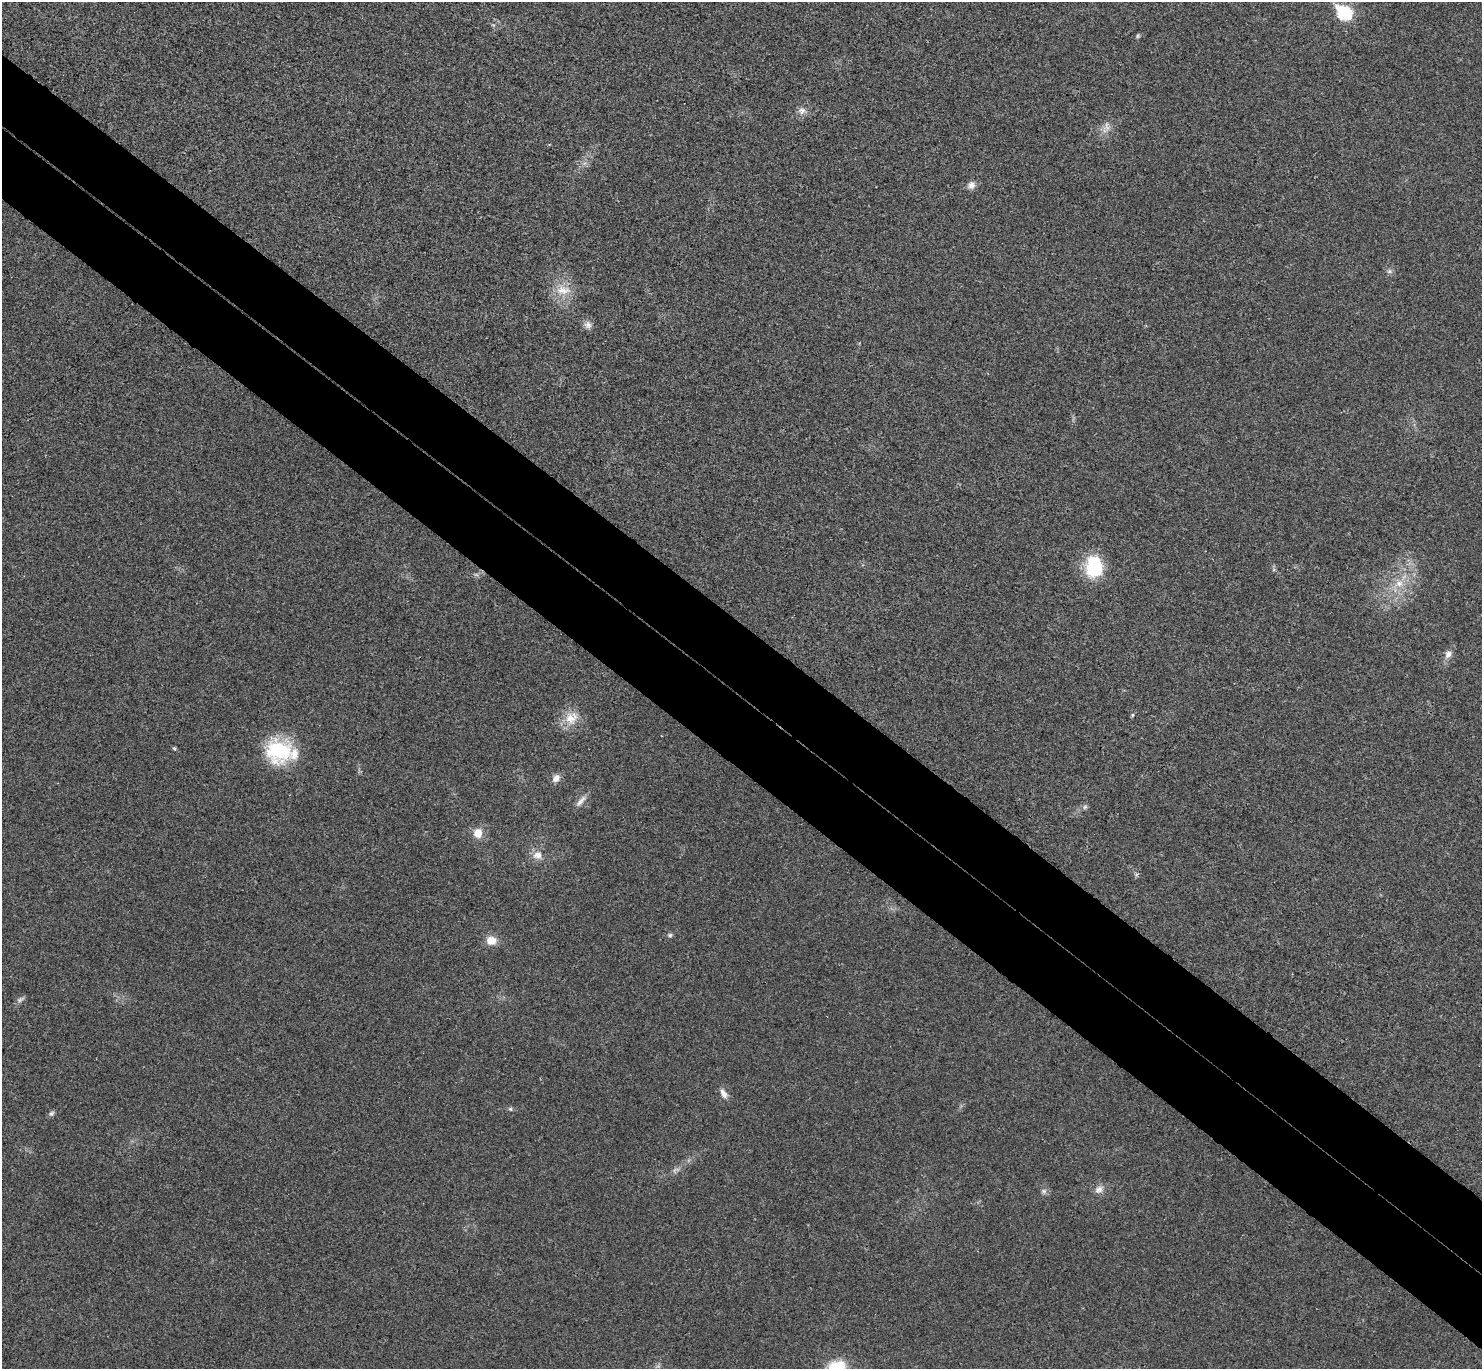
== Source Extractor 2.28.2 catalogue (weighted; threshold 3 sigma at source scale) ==
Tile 6 of 4 x 4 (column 2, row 2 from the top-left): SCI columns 1520-2999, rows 2936-4302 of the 6002 x 6011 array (HDU 1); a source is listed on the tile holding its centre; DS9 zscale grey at full resolution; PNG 1484 x 1371 px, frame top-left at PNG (2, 2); no overlay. Shown black and unused: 11% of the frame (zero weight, under 3 of 4 exposures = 6% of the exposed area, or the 3 px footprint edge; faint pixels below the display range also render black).
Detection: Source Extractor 2.28.2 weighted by HDU 2 'WHT'; one run over the whole footprint, this tile lists its part. Background 0.0203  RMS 0.0058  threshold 0.026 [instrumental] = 3 sigma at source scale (4.5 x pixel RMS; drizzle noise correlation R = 1.50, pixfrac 1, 0.05/0.05 arcsec/px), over >= 5 px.
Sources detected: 32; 3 too faint to see at this stretch — not listed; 1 inside a brighter listed object's ellipse — not listed separately; the other 28 listed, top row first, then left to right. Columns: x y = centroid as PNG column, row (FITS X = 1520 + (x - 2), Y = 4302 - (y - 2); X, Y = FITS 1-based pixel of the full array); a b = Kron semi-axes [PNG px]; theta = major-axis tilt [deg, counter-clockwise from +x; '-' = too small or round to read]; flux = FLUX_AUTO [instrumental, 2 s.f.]
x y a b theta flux
1344 12 9 8 - 53
1138 36 7 5 69 0.85
802 110 11 10 - 3.4
971 185 11 9 41 3.2
1389 271 7 6 - 1.6
563 290 24 14 -2 11
588 325 11 10 - 3.2
1094 566 24 18 -90 33
1399 583 14 12 18 8.3
1448 654 12 9 59 3.4
1132 715 6 4 89 0.71
571 718 20 18 53 11
174 748 5 4 - 0.9
278 751 28 26 -17 44
556 778 11 9 50 3.6
581 801 20 6 48 3.5
1085 807 6 6 - 1.2
478 833 11 10 - 6.9
537 855 12 11 - 5.3
670 935 6 5 - 1.2
491 940 12 10 -7 6.9
20 999 12 6 28 1.8
724 1094 13 7 -59 3.7
510 1109 6 5 - 0.98
51 1113 8 6 43 1.4
1099 1189 13 9 32 3.8
1044 1191 8 7 - 1.7
836 1368 18 13 18 25
Isophote crosses this tile's border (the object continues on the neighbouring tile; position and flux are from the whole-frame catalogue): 1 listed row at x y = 836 1368